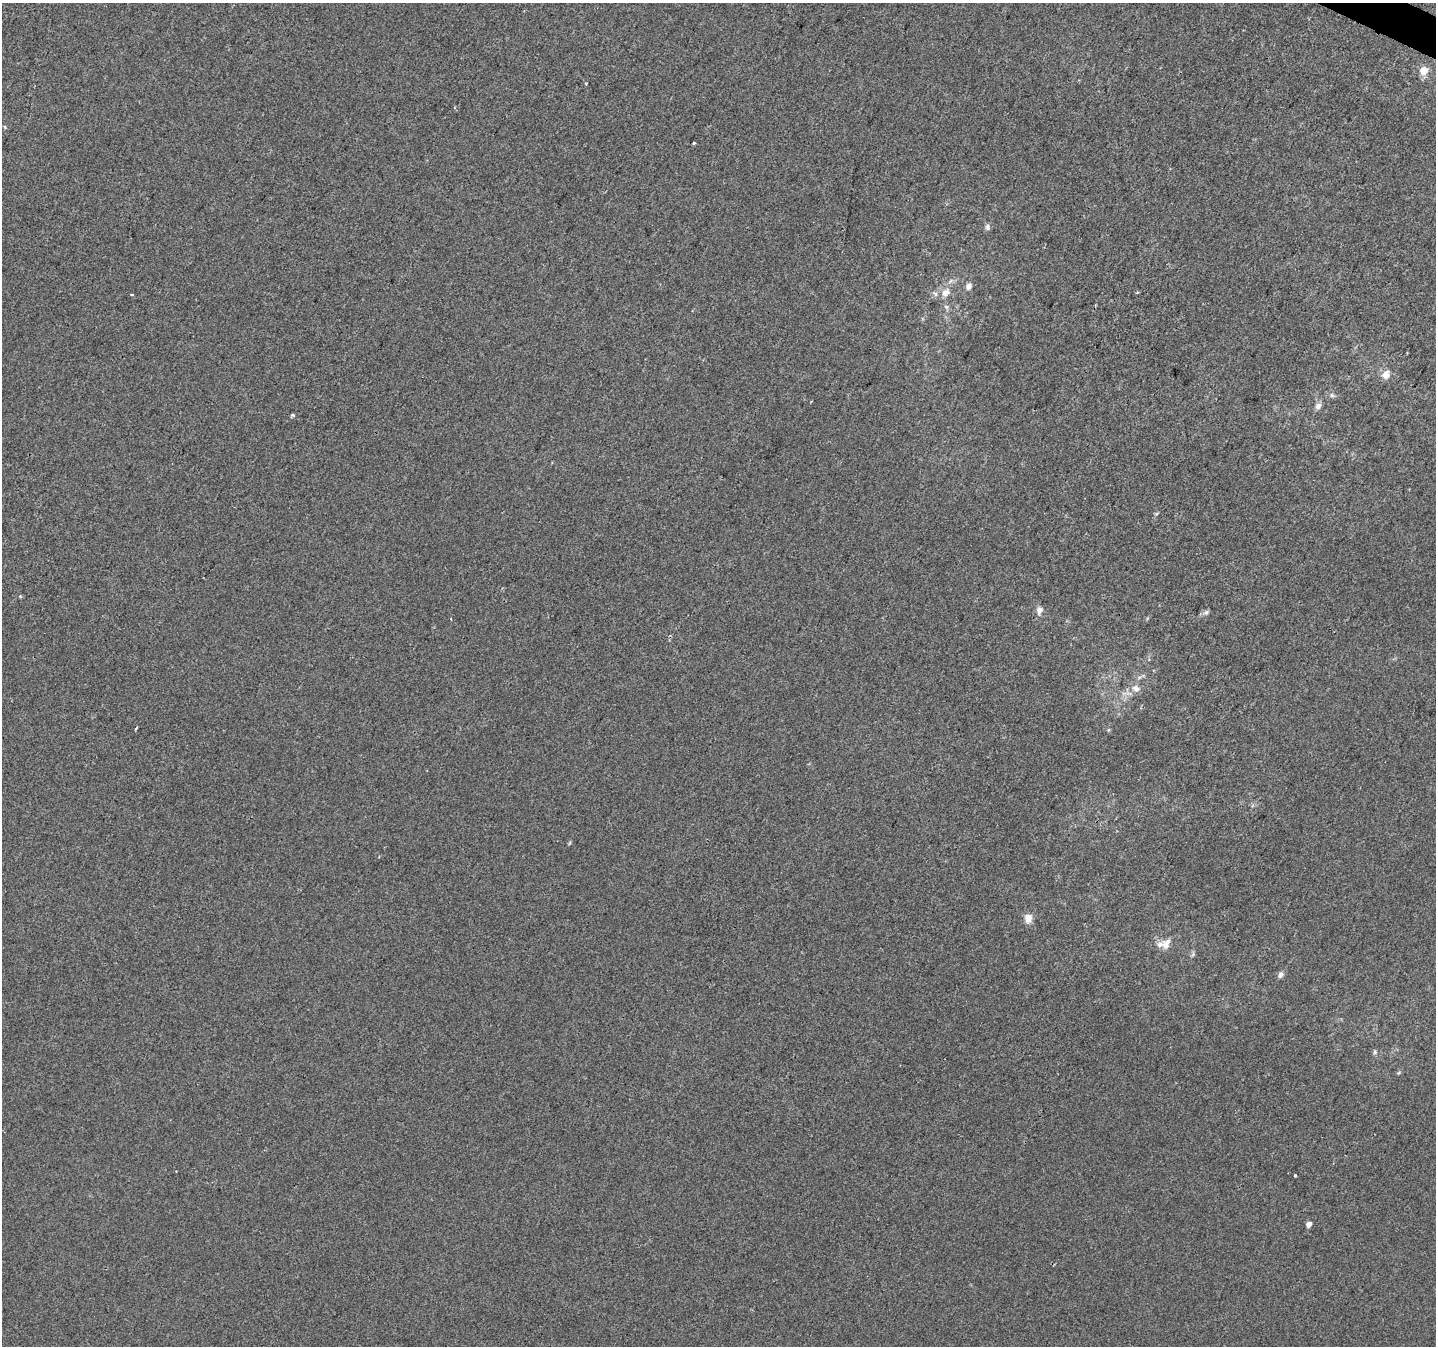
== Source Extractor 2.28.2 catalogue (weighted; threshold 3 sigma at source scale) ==
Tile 10 of 4 x 4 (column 2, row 3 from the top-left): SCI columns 1441-2874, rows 1611-2954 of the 5769 x 5892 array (HDU 1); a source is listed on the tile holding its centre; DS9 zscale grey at full resolution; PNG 1438 x 1348 px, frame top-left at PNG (2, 3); no overlay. Shown black and unused: <1% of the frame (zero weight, under 2 of 3 exposures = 2% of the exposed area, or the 3 px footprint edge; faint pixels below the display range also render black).
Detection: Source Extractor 2.28.2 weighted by HDU 2 'WHT'; one run over the whole footprint, this tile lists its part. Background -3.19e-04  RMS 0.0055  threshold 0.0246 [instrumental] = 3 sigma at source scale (4.5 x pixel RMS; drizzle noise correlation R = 1.50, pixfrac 1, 0.0396/0.0396 arcsec/px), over >= 5 px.
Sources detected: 31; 3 inside a brighter listed object's ellipse — not listed separately; the other 28 listed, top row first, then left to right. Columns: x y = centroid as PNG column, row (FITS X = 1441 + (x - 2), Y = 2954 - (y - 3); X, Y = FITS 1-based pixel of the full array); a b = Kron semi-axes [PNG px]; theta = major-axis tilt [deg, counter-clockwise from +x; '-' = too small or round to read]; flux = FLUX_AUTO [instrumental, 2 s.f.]
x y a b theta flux
1423 71 11 11 - 5.6
586 84 3 3 - 1.7
5 127 4 4 - 0.84
693 143 3 3 - 2.3
987 227 9 6 -84 1.5
969 286 8 7 - 2.5
945 292 14 9 27 5
1138 293 4 3 - 0.61
131 295 3 3 - 2.1
946 307 7 5 -60 1.3
1386 375 13 11 53 4.4
1332 395 7 5 -45 1.2
1318 406 9 7 61 2.5
293 415 4 3 - 1.2
1156 514 6 3 19 0.64
1039 610 10 8 82 3.1
1206 612 8 7 - 1.6
451 619 3 3 - 0.72
1136 688 13 9 -22 4.1
136 728 3 2 - 1.2
1108 730 6 4 88 0.68
1028 918 10 8 83 4.9
1160 944 15 8 6 3.8
1280 975 9 6 53 1.9
1375 1052 7 5 -73 0.99
1399 1072 6 4 20 0.66
1295 1175 3 3 - 0.93
1309 1224 4 4 - 4.3